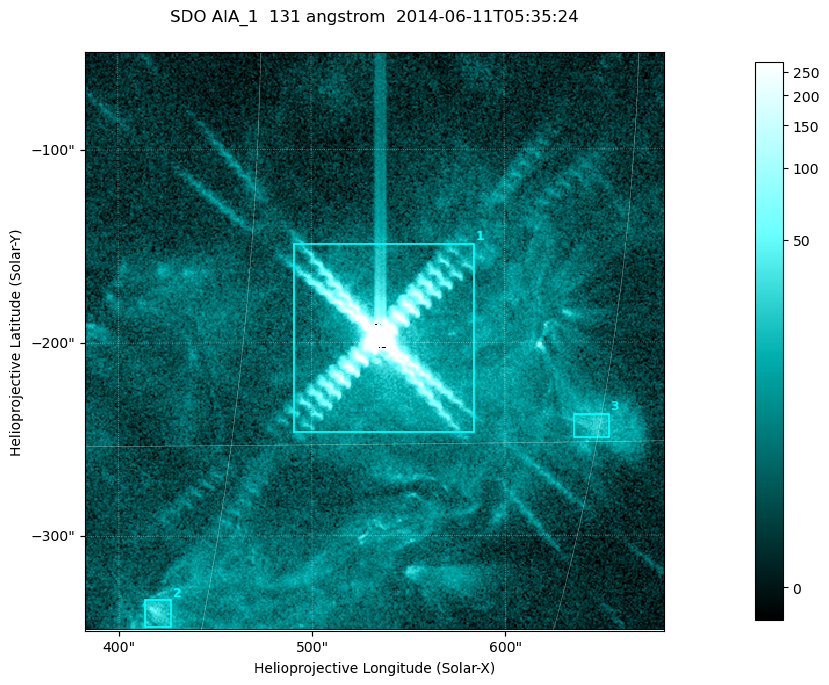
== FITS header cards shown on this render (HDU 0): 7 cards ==
TELESCOP= 'SDO     '           /
INSTRUME= 'AIA_1   '           /
WAVELNTH=                  131 /
WAVEUNIT= 'angstrom'           /
DATE-OBS= '2014-06-11T05:35:24.26' /
CTYPE1  = 'HPLN-TAN'           /
CTYPE2  = 'HPLT-TAN'           /

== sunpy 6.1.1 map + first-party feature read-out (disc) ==
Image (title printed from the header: SDO AIA_1  131 angstrom  2014-06-11T05:35:24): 499 x 499 px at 0.601 arcsec/px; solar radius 945 arcsec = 1573 px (partial field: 3.2% of the solar disc is inside the frame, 100% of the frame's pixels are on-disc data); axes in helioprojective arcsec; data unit not stated in the header (colour bar unlabelled)
Orientation: roll -0.139 deg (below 1 deg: not rotated)
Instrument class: DISC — disc imager (sunpy class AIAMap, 131 A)
Bright regions (active regions / flare kernels): reference = the on-disc median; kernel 5 px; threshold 5 sigma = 16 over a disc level ~3.55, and >= 1.15x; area >= 249 px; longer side >= 6 px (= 3.6 arcsec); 3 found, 3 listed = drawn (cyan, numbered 1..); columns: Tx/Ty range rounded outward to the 2 arcsec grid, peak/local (2 s.f.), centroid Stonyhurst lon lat
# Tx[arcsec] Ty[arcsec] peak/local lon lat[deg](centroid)
1 490..584 -248..-148 4303 +35 -12
2 412..428 -348..-332 12 +28 -20
3 634..654 -250..-236 7.8 +45 -14